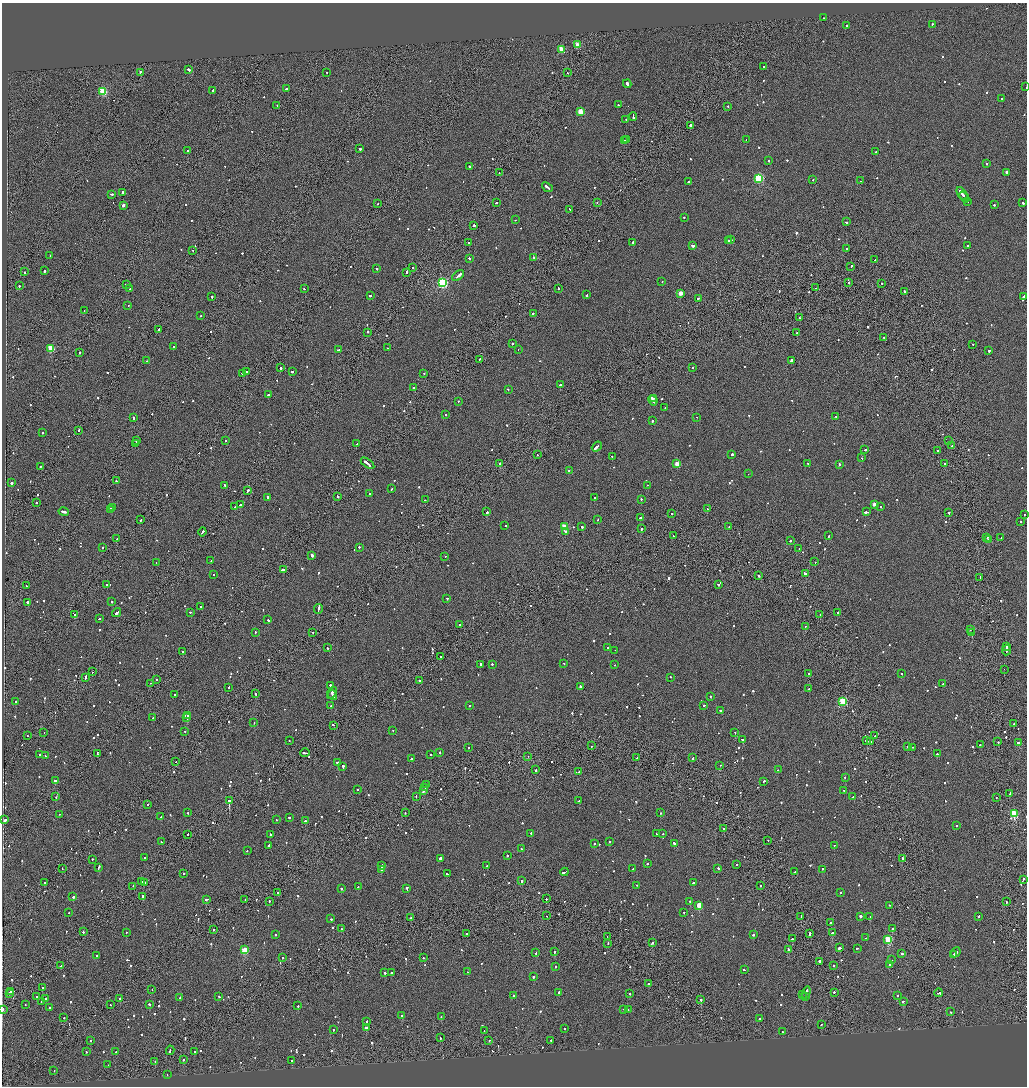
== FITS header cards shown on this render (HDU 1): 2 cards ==
NAXIS1  =                 2050
NAXIS2  =                 2168

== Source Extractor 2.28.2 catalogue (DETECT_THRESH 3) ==
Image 2050 x 2168 px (HDU 1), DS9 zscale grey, zoomed out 1/2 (1 PNG px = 2 x 2 image px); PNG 1029 x 1088 px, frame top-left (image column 2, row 2167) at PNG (2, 3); each listed source drawn as its Kron ellipse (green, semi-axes under 4 px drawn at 4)
Background -0.0993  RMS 0.067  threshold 0.202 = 3 sigma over >= 5 px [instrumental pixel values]
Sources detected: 1125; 64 cannot appear on this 1/2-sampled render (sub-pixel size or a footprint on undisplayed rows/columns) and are neither listed nor drawn; of the other 1061, the 500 brightest by FLUX_AUTO listed and drawn (561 fainter detections omitted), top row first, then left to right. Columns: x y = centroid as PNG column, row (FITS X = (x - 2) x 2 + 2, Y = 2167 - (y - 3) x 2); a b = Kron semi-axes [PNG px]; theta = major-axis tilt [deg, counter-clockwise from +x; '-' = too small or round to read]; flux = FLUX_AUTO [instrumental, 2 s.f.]
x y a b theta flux
823 18 2 2 - 75
932 24 2 2 - 150
846 25 2 2 - 190
578 45 3 3 - 320
562 50 3 3 - 400
764 67 2 2 - 200
189 70 3 2 - 250
140 72 2 2 - 540
327 72 2 2 - 75
568 73 2 1 - 76
627 84 4 2 - 310
1026 87 2 1 - 170
286 89 3 2 - 690
213 91 2 2 - 490
103 92 3 3 - 770
1002 98 2 2 - 110
277 105 2 2 - 85
618 105 2 2 - 140
728 106 2 2 - 100
580 112 3 3 - 370
633 116 4 2 - 400
626 120 2 2 - 140
690 125 2 1 - 800
627 140 2 2 - 91
746 140 3 2 - 330
624 141 2 2 - 280
360 149 2 2 - 220
188 150 2 2 - 89
876 152 2 2 - 120
768 161 2 2 - 96
986 164 2 2 - 120
469 166 2 2 - 140
499 173 2 1 - 96
1006 173 4 2 - 560
759 178 3 3 - 1200
813 180 2 2 - 77
860 181 2 1 - 260
689 182 2 2 - 640
547 187 6 2 -40 440
122 193 4 2 - 440
111 194 3 2 - 240
962 194 8 2 -55 650
964 197 6 2 -50 860
968 201 2 2 - 250
496 203 2 2 - 200
597 203 2 1 - 79
1023 203 3 2 - 130
378 204 2 1 - 220
123 205 2 2 - 89
994 205 2 2 - 130
570 209 3 2 - 210
684 217 2 2 - 88
515 220 2 2 - 75
846 222 2 2 - 120
474 225 3 2 - 440
728 240 2 2 - 220
731 240 3 2 - 600
469 242 2 1 - 90
633 242 2 2 - 180
692 246 3 2 - 330
968 246 2 2 - 77
847 248 2 2 - 180
193 250 2 2 - 89
50 255 2 2 - 140
534 257 2 2 - 110
469 258 2 2 - 140
875 260 2 2 - 270
851 266 3 2 - 130
413 267 2 2 - 110
377 269 2 2 - 87
44 271 2 2 - 1300
24 272 2 2 - 480
406 272 3 2 - 430
458 275 7 2 40 530
662 281 2 2 - 80
442 283 4 3 - 1800
848 283 2 1 - 110
882 283 2 2 - 81
126 284 2 2 - 82
19 286 2 2 - 180
558 288 2 2 - 120
815 288 2 1 - 150
130 289 2 2 - 76
304 289 2 2 - 87
904 291 2 2 - 300
680 293 3 2 - 200
370 295 2 1 - 500
587 295 2 2 - 81
1023 296 3 2 - 290
212 297 2 2 - 300
699 298 3 2 - 140
128 306 2 2 - 78
84 311 2 2 - 130
533 313 2 2 - 110
201 316 2 2 - 110
799 318 2 2 - 86
159 329 2 2 - 160
368 332 2 2 - 160
797 333 2 2 - 110
884 337 2 2 - 180
513 344 2 2 - 290
973 344 2 2 - 83
173 347 2 2 - 240
51 348 3 3 - 570
387 348 2 2 - 90
518 349 2 1 - 380
338 350 3 2 - 100
989 351 2 2 - 150
79 352 2 1 - 140
480 359 3 1 - 160
791 360 4 2 - 380
147 361 2 2 - 95
281 368 3 2 - 290
692 368 2 1 - 140
246 371 3 2 - 520
292 372 2 2 - 500
243 373 2 2 - 880
424 373 2 2 - 87
560 385 2 2 - 310
414 387 2 2 - 170
508 390 2 2 - 100
268 395 2 2 - 530
653 398 2 2 - 290
653 400 5 2 - 570
458 401 2 2 - 81
665 407 2 1 - 84
446 414 2 2 - 83
836 416 2 2 - 78
697 417 2 2 - 95
134 418 2 2 - 470
652 421 2 2 - 430
79 430 3 1 - 160
42 433 2 2 - 140
136 441 2 1 - 570
225 441 2 2 - 85
949 441 2 2 - 610
136 443 4 3 - 480
357 444 2 2 - 170
597 446 5 2 - 690
952 446 2 1 - 160
865 450 2 2 - 140
937 451 2 2 - 210
732 454 2 2 - 450
537 455 2 2 - 120
612 457 2 2 - 100
862 458 2 2 - 270
368 463 8 2 -37 590
500 463 2 2 - 1100
808 463 2 2 - 79
944 463 2 2 - 86
677 464 3 2 - 210
839 464 2 2 - 150
40 466 2 2 - 78
569 471 2 2 - 89
748 474 2 1 - 300
116 481 2 2 - 310
11 483 2 2 - 1900
225 485 2 2 - 210
647 485 2 1 - 160
392 489 2 2 - 110
248 491 3 2 - 230
369 494 2 2 - 110
338 496 3 2 - 120
267 497 3 2 - 140
594 498 2 2 - 110
641 499 2 2 - 140
425 500 2 1 - 91
36 502 2 2 - 200
874 504 2 2 - 130
241 505 3 2 - 770
235 507 2 2 - 160
881 507 2 2 - 87
112 508 2 2 - 860
111 509 2 2 - 920
707 509 2 2 - 84
64 512 5 2 - 330
487 512 2 2 - 540
866 512 4 2 - 410
672 513 2 2 - 110
949 513 2 2 - 92
1024 514 2 2 - 110
640 518 2 2 - 270
141 519 3 1 - 220
598 520 2 1 - 78
1020 521 2 2 - 83
505 526 2 2 - 160
565 527 3 3 - 580
582 527 2 2 - 390
729 527 2 2 - 91
641 528 2 2 - 110
565 531 2 2 - 160
202 532 4 1 - 320
673 536 2 1 - 190
829 536 2 2 - 150
987 537 2 2 - 150
1001 537 2 1 - 200
117 539 2 1 - 150
988 539 2 1 - 84
790 541 2 2 - 130
359 547 2 1 - 250
102 548 2 2 - 130
799 548 2 2 - 210
312 555 3 2 - 850
445 557 2 2 - 89
211 561 2 2 - 200
156 562 2 1 - 90
815 562 2 2 - 83
283 570 3 2 - 660
805 573 2 2 - 290
213 574 2 2 - 98
759 576 2 1 - 450
980 577 2 2 - 220
107 584 2 2 - 94
718 584 2 2 - 270
26 586 2 2 - 110
447 598 2 2 - 110
112 601 2 2 - 220
28 602 2 2 - 360
201 607 2 2 - 220
318 609 5 2 - 460
190 612 2 2 - 160
117 613 5 2 - 330
837 613 2 2 - 150
820 614 2 2 - 300
75 615 2 2 - 1100
99 619 2 2 - 160
268 620 3 2 - 260
459 624 2 1 - 140
805 626 2 2 - 98
970 630 2 2 - 92
255 632 2 2 - 81
313 632 2 1 - 170
972 633 2 2 - 220
1007 647 3 2 - 360
327 648 2 2 - 220
608 648 2 2 - 160
615 650 2 1 - 160
1006 650 5 1 - 410
183 652 2 2 - 370
441 657 2 1 - 300
564 663 2 2 - 110
492 664 2 2 - 160
480 665 4 2 - 250
615 665 2 2 - 78
1004 669 2 1 - 130
92 672 2 1 - 80
809 673 2 2 - 93
901 673 2 2 - 87
670 677 2 2 - 87
85 678 4 2 - 470
156 680 2 2 - 100
419 681 2 1 - 410
150 683 2 2 - 78
943 684 2 2 - 92
330 685 2 2 - 200
228 687 2 2 - 220
580 687 3 2 - 300
809 689 2 2 - 260
332 693 6 2 57 640
174 694 2 2 - 84
256 694 2 2 - 150
333 695 5 2 - 720
711 696 2 2 - 170
16 701 2 2 - 130
843 701 3 3 - 910
470 705 2 2 - 180
704 705 2 2 - 75
331 706 2 2 - 400
720 710 2 2 - 75
188 716 2 2 - 720
153 718 2 2 - 90
187 718 2 1 - 87
254 723 2 2 - 120
1014 724 2 2 - 200
333 725 2 2 - 130
393 730 2 2 - 78
185 731 2 2 - 86
735 732 2 2 - 100
44 733 2 2 - 77
27 736 2 2 - 80
875 736 2 2 - 92
742 739 3 2 - 270
866 740 3 2 - 220
289 741 2 1 - 86
871 741 3 2 - 390
998 742 2 2 - 83
1018 743 3 2 - 1300
980 745 2 2 - 89
591 746 2 1 - 150
907 746 2 1 - 110
468 747 2 2 - 200
912 747 3 1 - 330
439 752 2 2 - 290
98 753 3 1 - 300
305 753 5 2 - 310
39 754 2 2 - 91
431 754 2 2 - 120
937 754 2 2 - 97
45 756 2 2 - 190
528 756 2 1 - 90
637 757 2 2 - 91
693 757 2 2 - 230
411 758 2 2 - 180
176 762 2 1 - 97
337 762 2 2 - 240
720 765 2 1 - 170
343 766 3 2 - 390
536 770 2 2 - 190
778 770 2 2 - 330
579 772 2 1 - 120
845 777 2 2 - 200
55 780 3 2 - 290
764 781 2 2 - 81
426 785 2 1 - 120
425 788 4 1 - 210
357 790 2 2 - 230
844 790 3 2 - 180
423 791 3 2 - 240
1010 794 3 2 - 380
416 796 2 2 - 120
853 796 2 2 - 78
56 797 2 1 - 110
996 797 2 1 - 210
229 801 2 2 - 8800
579 801 2 2 - 180
148 804 2 1 - 80
188 813 2 2 - 170
405 813 2 1 - 110
660 813 2 2 - 83
59 814 2 1 - 84
1014 814 3 3 - 910
160 817 2 1 - 690
289 817 2 2 - 130
5 820 3 2 - 680
276 820 2 2 - 100
305 821 2 2 - 530
956 826 2 2 - 160
724 829 2 1 - 270
530 833 2 2 - 110
188 834 2 1 - 76
270 834 2 2 - 120
657 834 2 2 - 110
663 834 2 2 - 78
768 840 2 1 - 93
161 842 2 2 - 130
610 842 2 2 - 220
594 843 2 2 - 150
675 843 3 2 - 210
269 845 2 2 - 850
834 845 2 2 - 93
522 849 2 2 - 190
247 850 2 2 - 100
507 855 2 2 - 160
145 857 2 1 - 110
440 858 3 2 - 520
92 859 2 2 - 190
902 859 3 2 - 190
647 864 2 2 - 90
736 864 2 2 - 100
382 865 3 2 - 170
486 866 2 2 - 140
99 867 4 2 - 170
62 868 2 1 - 83
718 868 2 2 - 160
381 869 4 2 - 280
632 869 2 2 - 110
823 869 2 2 - 91
564 872 4 2 - 240
795 872 2 1 - 380
183 873 2 2 - 230
447 874 3 2 - 190
1023 879 4 2 - 200
522 881 2 2 - 140
142 882 3 2 - 1700
45 883 2 1 - 100
145 883 2 2 - 1100
693 883 2 2 - 360
637 885 2 1 - 76
760 885 2 1 - 89
133 886 2 1 - 98
358 887 2 2 - 130
341 888 2 2 - 220
407 888 3 2 - 150
278 892 2 2 - 85
841 892 2 2 - 89
142 896 3 2 - 500
73 897 2 2 - 320
206 899 3 2 - 140
546 899 2 1 - 270
245 900 2 1 - 86
269 901 2 2 - 140
690 902 2 2 - 110
1006 902 2 2 - 87
699 905 3 3 - 420
890 905 2 1 - 82
69 912 2 1 - 130
684 912 2 1 - 92
546 916 2 2 - 120
801 916 2 1 - 540
860 916 2 2 - 680
870 916 2 2 - 99
410 917 2 1 - 190
979 917 3 2 - 170
331 919 2 2 - 110
830 922 2 2 - 140
213 929 2 2 - 78
341 929 2 2 - 120
893 929 2 2 - 330
83 932 2 1 - 360
126 932 2 2 - 97
832 933 3 2 - 840
275 934 2 2 - 98
466 934 2 2 - 100
810 934 3 2 - 160
753 935 2 2 - 190
607 936 2 1 - 130
866 938 2 2 - 180
792 939 2 2 - 180
888 940 3 3 - 830
608 943 2 1 - 84
652 943 3 2 - 280
840 948 3 2 - 330
857 948 2 1 - 200
788 949 3 2 - 230
244 950 3 3 - 630
555 952 2 2 - 140
956 952 5 2 - 600
536 953 2 2 - 100
902 953 2 2 - 200
97 955 2 2 - 89
953 955 3 2 - 410
282 958 2 2 - 76
423 958 2 2 - 120
892 960 2 1 - 250
820 961 2 2 - 120
890 964 2 2 - 240
834 965 2 1 - 99
60 966 2 2 - 140
555 966 2 2 - 140
744 970 2 2 - 110
467 972 2 2 - 78
385 973 2 2 - 390
391 973 2 2 - 500
533 977 2 2 - 300
648 984 2 2 - 110
42 988 2 2 - 96
152 990 2 2 - 83
11 991 2 1 - 130
559 992 2 2 - 260
806 992 6 2 72 1100
834 992 2 2 - 130
9 993 2 2 - 1800
938 993 4 2 - 290
629 994 2 2 - 96
802 994 2 2 - 95
897 995 2 2 - 150
36 996 2 2 - 160
513 996 2 2 - 80
805 996 2 1 - 160
180 997 2 2 - 230
219 997 2 2 - 98
45 998 2 2 - 120
120 998 2 1 - 440
701 1000 2 2 - 480
903 1001 3 2 - 180
41 1002 2 1 - 150
25 1004 2 1 - 75
149 1004 3 2 - 140
110 1005 2 1 - 76
298 1006 2 2 - 170
49 1008 2 2 - 81
2 1009 2 2 - 310
624 1009 2 2 - 110
628 1010 2 2 - 77
951 1012 2 2 - 81
402 1015 2 2 - 190
64 1017 2 2 - 160
441 1017 2 2 - 87
759 1018 2 2 - 99
367 1021 2 2 - 200
821 1024 2 2 - 84
366 1028 2 2 - 940
565 1029 2 2 - 110
333 1030 2 2 - 84
484 1031 2 1 - 120
782 1032 2 2 - 86
440 1038 2 1 - 160
91 1040 2 2 - 87
489 1040 2 2 - 100
551 1040 2 2 - 92
170 1050 4 1 - 280
86 1051 2 2 - 100
195 1051 2 2 - 76
116 1052 2 1 - 89
183 1059 2 2 - 240
292 1060 2 2 - 79
155 1061 2 2 - 97
108 1065 2 2 - 130
54 1070 2 2 - 220
167 1075 2 2 - 110
At the frame edge (FLAGS 8, measured only in part): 2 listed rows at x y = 1026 87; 2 1009
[561 fainter detections neither listed nor drawn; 64 sub-pixel or undisplayed-footprint detections neither listed nor drawn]